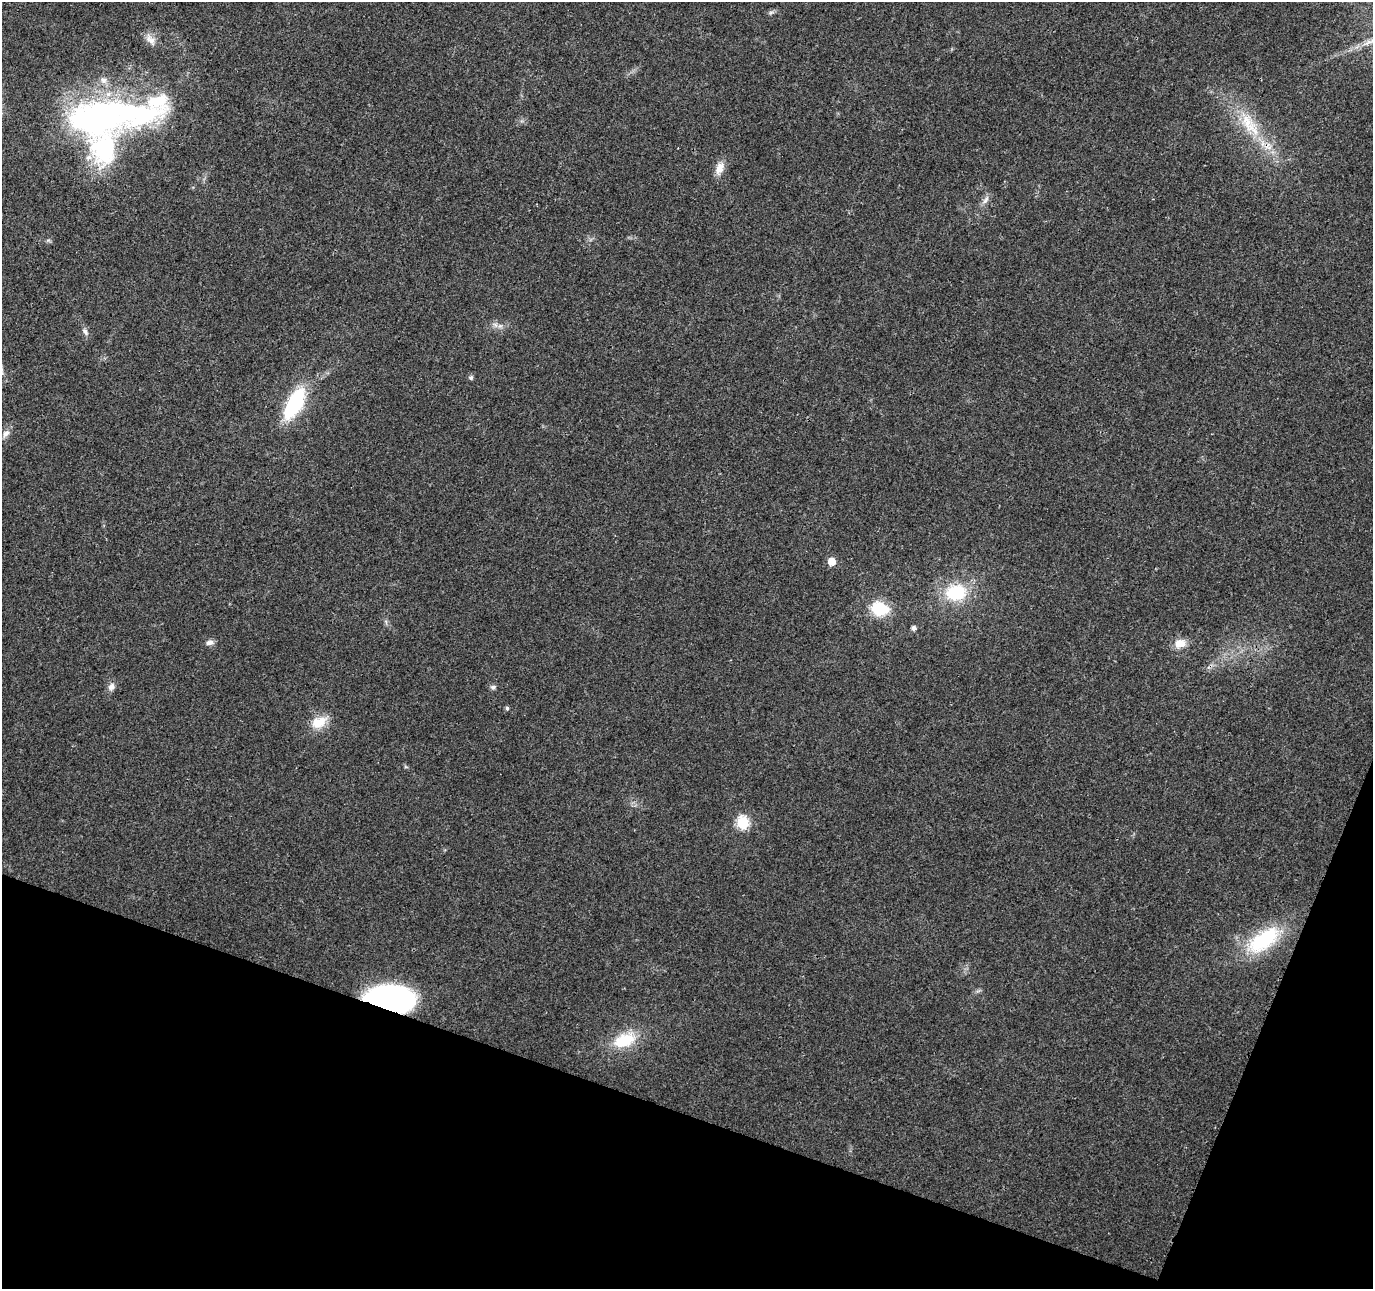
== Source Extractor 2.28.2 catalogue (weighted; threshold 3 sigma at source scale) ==
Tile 15 of 4 x 4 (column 3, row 4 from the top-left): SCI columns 2751-4121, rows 216-1502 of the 5505 x 5644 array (HDU 1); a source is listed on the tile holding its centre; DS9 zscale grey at full resolution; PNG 1375 x 1291 px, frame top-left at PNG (2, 2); no overlay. Shown black and unused: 17% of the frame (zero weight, under 3 of 4 exposures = <1% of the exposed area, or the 3 px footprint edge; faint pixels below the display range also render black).
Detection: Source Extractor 2.28.2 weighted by HDU 2 'WHT'; one run over the whole footprint, this tile lists its part. Background 0.0261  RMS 0.0033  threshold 0.0148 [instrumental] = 3 sigma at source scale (4.5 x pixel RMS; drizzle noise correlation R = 1.50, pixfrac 1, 0.0396/0.0396 arcsec/px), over >= 5 px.
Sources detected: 30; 1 inside a brighter object's white glare — not listed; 2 inside a brighter listed object's ellipse — not listed separately; the other 27 listed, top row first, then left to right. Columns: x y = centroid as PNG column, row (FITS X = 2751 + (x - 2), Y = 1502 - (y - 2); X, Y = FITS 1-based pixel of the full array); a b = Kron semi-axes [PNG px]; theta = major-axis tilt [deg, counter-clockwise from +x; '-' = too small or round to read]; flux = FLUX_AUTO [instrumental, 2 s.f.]
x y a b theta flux
771 12 7 4 19 0.67
150 39 19 9 -51 2.8
103 80 11 8 -44 2
100 116 66 30 3 110
1249 124 44 17 -54 16
104 148 64 42 -90 49
720 168 18 10 69 3.4
985 200 14 6 53 1.6
500 326 8 5 44 0.93
85 331 11 6 -55 1.3
471 377 5 5 - 0.76
294 404 34 15 62 27
6 433 13 7 55 1.8
832 561 6 5 - 5.5
956 593 22 17 7 18
880 609 18 14 -13 12
914 628 5 4 - 1.4
210 643 10 6 7 1.5
1180 643 12 10 11 4.5
111 687 10 8 59 1.8
493 687 7 6 - 0.84
507 708 5 4 - 0.66
319 722 23 14 25 6.4
743 823 7 6 - 36
1263 940 51 23 35 25
390 998 41 22 -6 83
624 1040 34 18 21 12
Overlapping masked pixels (flux is a lower limit): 1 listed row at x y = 390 998